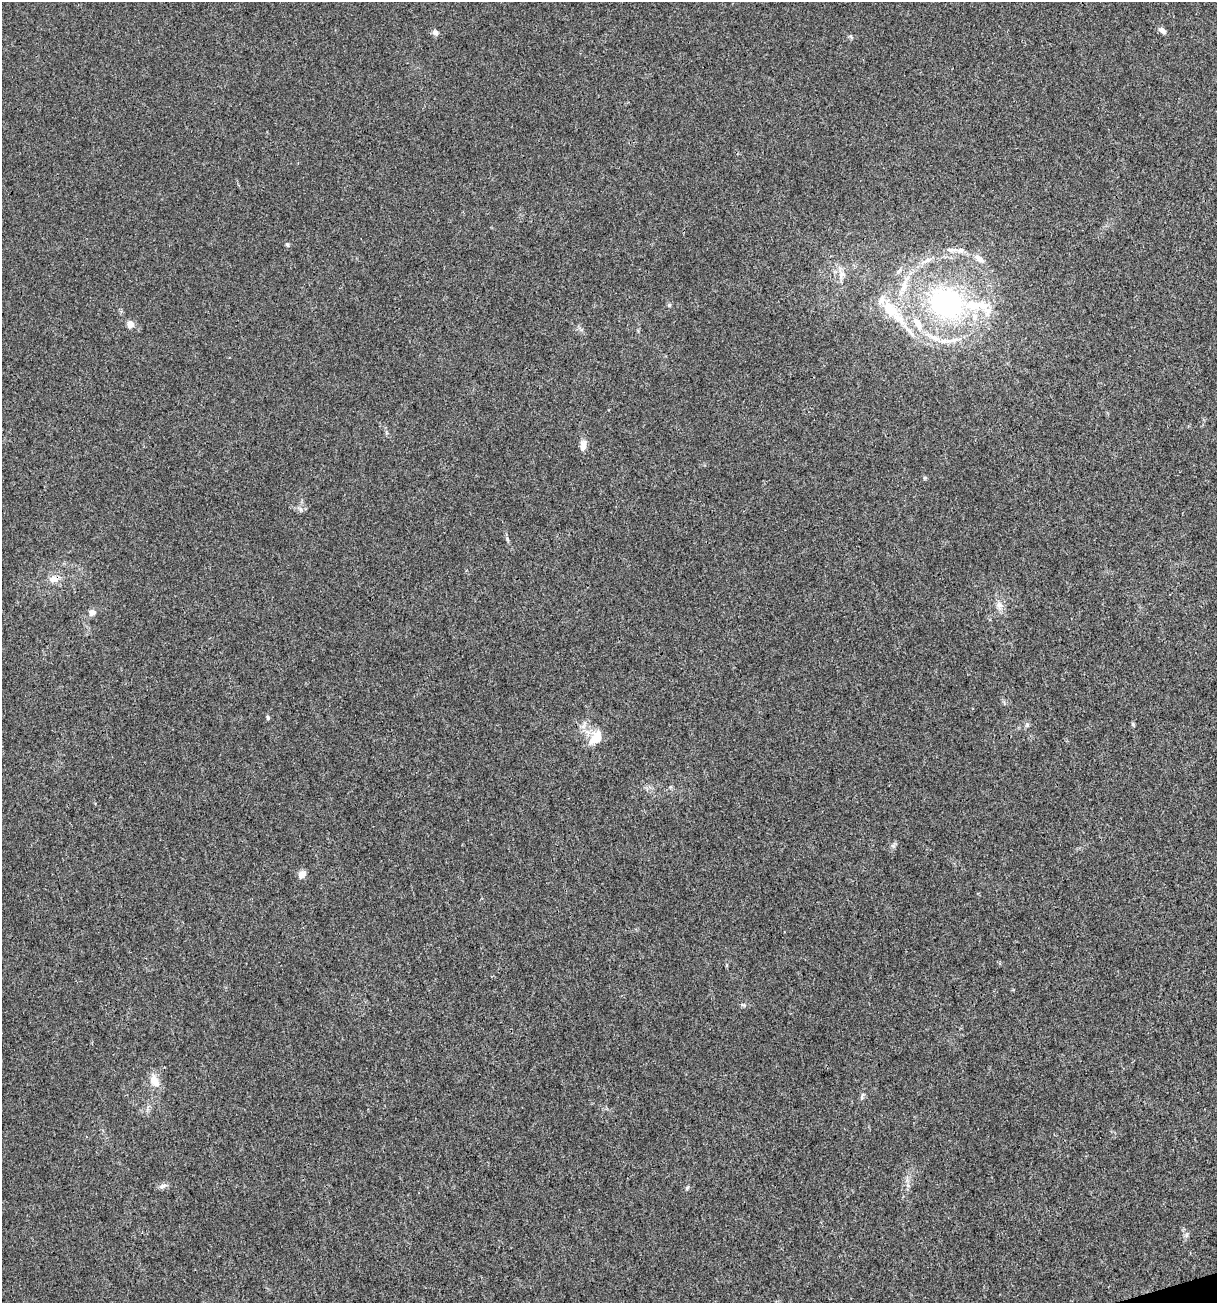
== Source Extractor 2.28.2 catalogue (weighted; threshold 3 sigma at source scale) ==
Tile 6 of 4 x 4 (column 2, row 2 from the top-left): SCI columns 1317-2531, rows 2604-3904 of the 5012 x 5207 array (HDU 1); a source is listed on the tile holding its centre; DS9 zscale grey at full resolution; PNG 1219 x 1305 px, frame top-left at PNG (2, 2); no overlay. Shown black and unused: <1% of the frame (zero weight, under 3 of 4 exposures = <1% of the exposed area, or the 3 px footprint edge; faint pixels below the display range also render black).
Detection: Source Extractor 2.28.2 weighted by HDU 2 'WHT'; one run over the whole footprint, this tile lists its part. Background 0.00336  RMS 0.0026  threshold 0.0118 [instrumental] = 3 sigma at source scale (4.5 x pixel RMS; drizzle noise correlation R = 1.50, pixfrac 1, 0.0396/0.0396 arcsec/px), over >= 5 px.
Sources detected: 36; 8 inside a brighter listed object's ellipse — not listed separately; the other 28 listed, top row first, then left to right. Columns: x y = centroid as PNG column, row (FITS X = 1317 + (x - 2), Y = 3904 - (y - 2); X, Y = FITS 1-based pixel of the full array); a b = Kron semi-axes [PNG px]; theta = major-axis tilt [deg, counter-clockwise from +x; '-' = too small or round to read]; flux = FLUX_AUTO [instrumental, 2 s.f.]
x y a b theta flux
1162 30 10 6 -35 1
435 32 7 6 - 0.93
287 244 5 5 - 0.37
960 250 12 8 -8 1.4
979 258 13 8 -38 1.8
928 260 13 5 19 1.3
841 274 12 8 84 1.7
947 303 47 39 -31 49
669 305 6 5 - 0.39
889 309 30 15 -47 8.3
130 324 5 4 - 3.9
909 331 22 5 -47 2.2
583 446 13 7 78 1.8
925 477 6 4 0 0.35
300 509 7 4 -71 0.53
507 539 7 4 -55 0.44
54 579 12 9 2 2
999 605 12 9 -66 1.7
92 612 8 7 - 1.4
268 717 5 4 - 0.42
1027 724 6 5 - 0.48
1133 724 6 4 -90 0.38
596 738 20 13 53 4.7
302 875 8 6 46 2.2
154 1081 18 10 -64 3
862 1098 8 3 72 0.44
162 1186 12 5 19 0.88
687 1188 6 5 - 0.43
Overlapping masked pixels (flux is a lower limit): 1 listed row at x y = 54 579
Unlisted compact peaks at least as high as the median listed source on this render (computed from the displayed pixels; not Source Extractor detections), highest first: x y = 1186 1235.